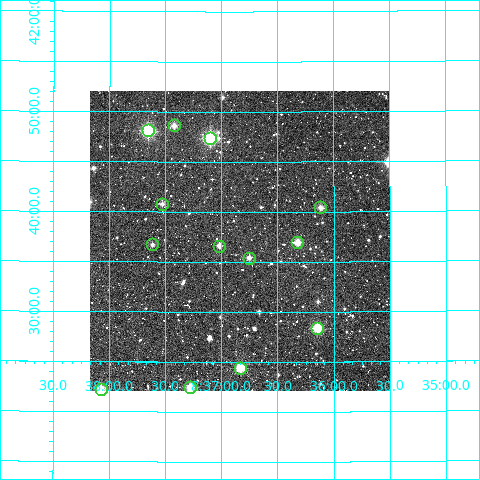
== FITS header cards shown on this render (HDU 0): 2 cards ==
NAXIS1  =                  300
NAXIS2  =                  300

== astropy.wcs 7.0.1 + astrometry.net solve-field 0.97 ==
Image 300 x 300 px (HDU 0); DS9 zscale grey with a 90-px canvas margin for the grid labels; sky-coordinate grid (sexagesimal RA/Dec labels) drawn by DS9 from the SOLVED WCS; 13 Tycho-2 reference stars matched to detected sources circled (green)
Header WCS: RA---TAN/DEC--TAN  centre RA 08:36:50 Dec +41:37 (129.21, +41.62 deg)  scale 6 arcsec/px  FOV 30.0' x 30.0'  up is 0 deg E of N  parity normal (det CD < 0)
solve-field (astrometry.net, Tycho-2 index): VERIFIED the header's WCS against the Tycho-2 star catalogue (verified at 2 index scales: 11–13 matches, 0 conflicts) and refined it, rather than solving blind
Solved WCS: RA---TAN-SIP/DEC--TAN-SIP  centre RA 08:36:50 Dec +41:37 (129.21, +41.62 deg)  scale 6 arcsec/px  FOV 30.0' x 30.0'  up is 0 deg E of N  parity normal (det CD < 0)
The solver's refit moves the header's centre by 1.4 arcsec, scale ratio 1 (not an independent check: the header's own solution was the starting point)
Tycho-2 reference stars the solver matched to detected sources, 13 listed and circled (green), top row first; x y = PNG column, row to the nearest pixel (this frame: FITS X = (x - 90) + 1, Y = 300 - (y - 91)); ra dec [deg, ICRS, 3 dp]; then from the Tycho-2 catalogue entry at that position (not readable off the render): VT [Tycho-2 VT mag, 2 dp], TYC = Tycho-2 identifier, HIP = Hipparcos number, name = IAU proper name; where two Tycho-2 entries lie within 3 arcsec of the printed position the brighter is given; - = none
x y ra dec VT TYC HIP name
174 125 129.356 +41.810 11.09 2978-427-1 - -
148 130 129.414 +41.802 10.32 2978-1717-1 42314 -
210 138 129.276 +41.789 9.02 2978-437-1 - -
162 204 129.382 +41.679 12.34 2978-1135-1 - -
320 207 129.029 +41.674 11.42 2978-118-1 - -
297 242 129.081 +41.616 10.39 2978-653-1 - -
152 244 129.404 +41.612 12.05 2978-1173-1 - -
219 246 129.255 +41.610 11.59 2978-964-1 - -
249 258 129.188 +41.590 11.28 2978-757-1 - -
317 328 129.036 +41.473 9.89 2978-1072-1 - -
240 368 129.208 +41.407 9.74 2978-1461-1 42250 -
190 387 129.319 +41.374 10.09 2978-366-1 - -
101 389 129.518 +41.371 10.18 2978-1591-1 42352 -